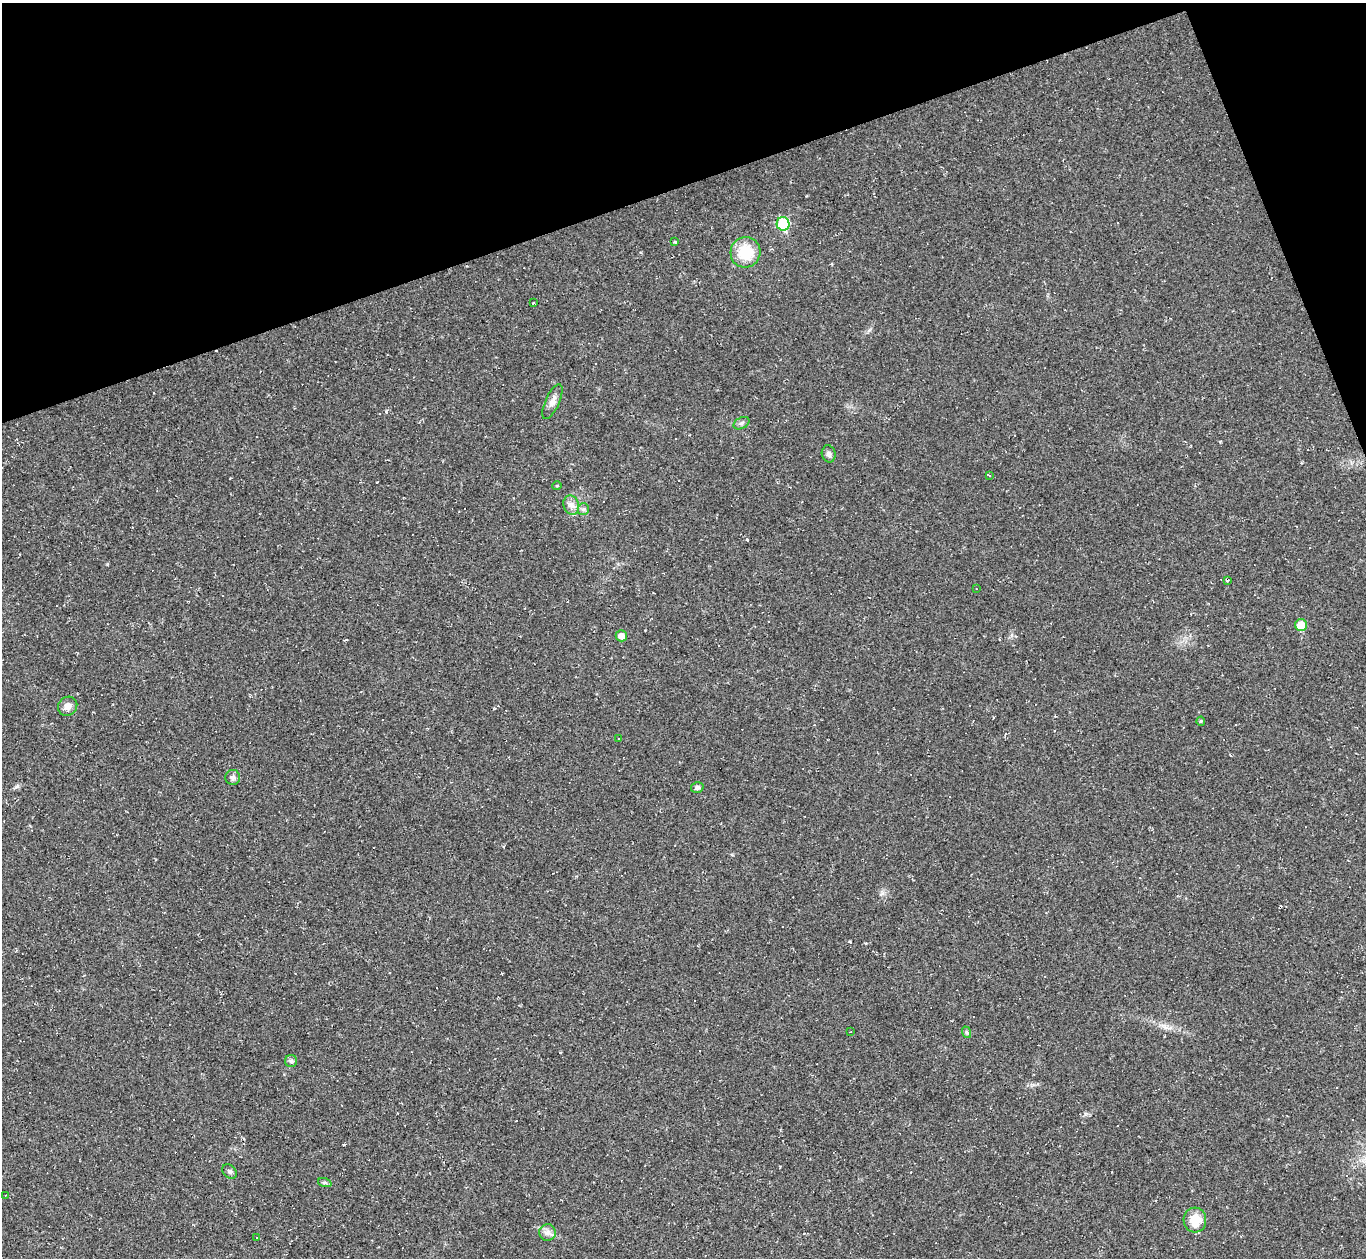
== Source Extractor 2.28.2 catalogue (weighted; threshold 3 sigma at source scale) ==
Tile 3 of 4 x 4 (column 3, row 1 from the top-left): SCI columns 2731-4094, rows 4041-5296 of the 5459 x 5444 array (HDU 1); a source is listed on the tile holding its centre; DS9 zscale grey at full resolution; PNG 1368 x 1260 px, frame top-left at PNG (2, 3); each listed source drawn as its Kron ellipse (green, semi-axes under 4 px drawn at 4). Shown black and unused: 17% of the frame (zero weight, under 2 of 3 exposures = <1% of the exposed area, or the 3 px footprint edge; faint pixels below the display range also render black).
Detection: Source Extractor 2.28.2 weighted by HDU 2 'WHT'; one run over the whole footprint, this tile lists its part. Background 0.0485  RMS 0.0067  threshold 0.0303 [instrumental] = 3 sigma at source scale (4.5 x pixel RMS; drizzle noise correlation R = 1.50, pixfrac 1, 0.05/0.05 arcsec/px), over >= 5 px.
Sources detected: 35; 6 cosmic-ray / hot-pixel residue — neither listed nor drawn; the other 29 listed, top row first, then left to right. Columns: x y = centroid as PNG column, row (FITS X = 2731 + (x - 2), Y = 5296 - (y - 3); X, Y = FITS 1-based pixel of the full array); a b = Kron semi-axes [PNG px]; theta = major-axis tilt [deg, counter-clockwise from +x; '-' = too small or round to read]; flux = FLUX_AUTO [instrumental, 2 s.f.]
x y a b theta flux
783 224 7 6 - 39
675 242 3 3 - 1.7
745 252 15 15 - 21
533 303 3 2 - 0.77
552 402 19 7 66 4.2
741 423 8 5 27 1.6
829 454 8 7 - 2.1
990 476 3 3 - 0.66
557 486 5 4 - 0.82
571 505 10 7 -71 3.6
583 509 6 5 - 1.5
1227 581 4 2 - 0.56
976 589 3 2 - 0.43
1301 625 6 6 - 12
621 636 6 5 - 5
68 706 10 9 - 4
1201 721 4 4 - 0.76
618 738 2 2 - 0.65
233 777 7 7 - 2
697 787 6 5 - 1.7
850 1032 2 2 - 0.51
966 1032 6 4 -71 1.1
291 1061 6 6 - 1.4
230 1171 8 6 -45 1.8
325 1183 7 4 -19 1.2
5 1195 3 2 - 0.53
1195 1220 12 11 - 13
547 1232 8 8 - 3.2
257 1238 3 3 - 1.6
Unlisted compact peaks at least as high as the median listed source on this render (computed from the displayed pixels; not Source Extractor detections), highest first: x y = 386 411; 1085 1114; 850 941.